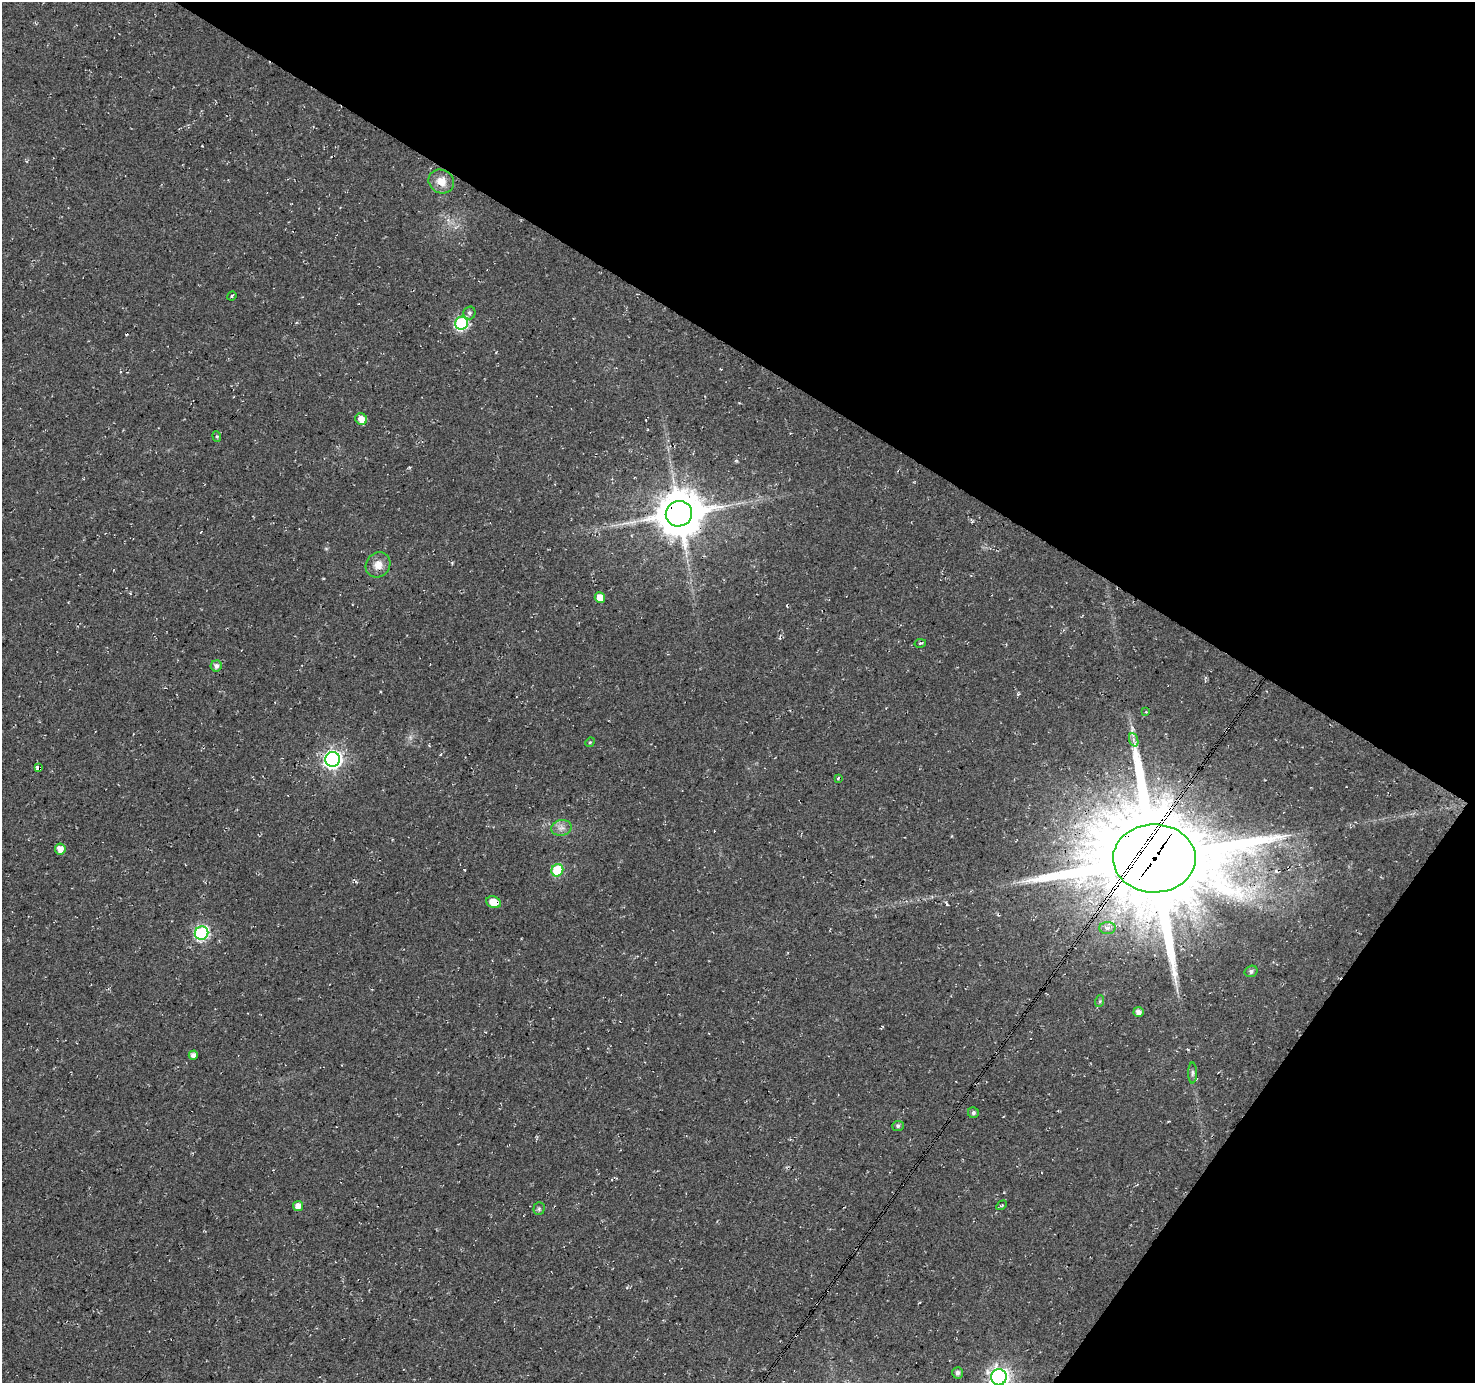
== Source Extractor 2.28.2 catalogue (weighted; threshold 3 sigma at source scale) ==
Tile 8 of 4 x 4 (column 4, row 2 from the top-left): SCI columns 4428-5900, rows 3016-4396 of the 5900 x 5964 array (HDU 1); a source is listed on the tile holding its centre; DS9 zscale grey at full resolution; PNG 1477 x 1385 px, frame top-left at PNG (2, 2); each listed source drawn as its Kron ellipse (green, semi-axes under 4 px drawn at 4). Shown black and unused: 32% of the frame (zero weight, under 3 of 4 exposures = <1% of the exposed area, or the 3 px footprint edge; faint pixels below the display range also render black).
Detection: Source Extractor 2.28.2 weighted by HDU 2 'WHT'; one run over the whole footprint, this tile lists its part. Background 0.0119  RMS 0.0054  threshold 0.0245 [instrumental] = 3 sigma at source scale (4.5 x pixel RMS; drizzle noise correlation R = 1.50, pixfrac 1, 0.0396/0.0396 arcsec/px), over >= 5 px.
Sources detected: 38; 1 cosmic-ray / hot-pixel residue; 1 long thin detection or spike segment (spike, bleed or trail) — neither listed nor drawn; the other 36 listed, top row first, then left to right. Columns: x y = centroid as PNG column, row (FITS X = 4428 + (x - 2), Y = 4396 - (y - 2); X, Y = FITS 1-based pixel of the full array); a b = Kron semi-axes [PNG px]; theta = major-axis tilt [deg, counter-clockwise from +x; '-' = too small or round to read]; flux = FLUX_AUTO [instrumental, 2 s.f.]
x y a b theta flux
441 181 13 11 -29 6.2
232 296 5 4 - 0.73
469 313 6 6 - 1.5
462 323 7 6 - 70
361 419 6 5 - 4.7
217 436 5 4 - 0.74
679 514 13 12 - 2100
378 565 13 11 46 5.4
600 597 5 5 - 5.1
920 643 6 2 12 0.56
216 666 5 5 - 2.2
1146 712 4 2 - 0.46
1134 740 7 4 -70 1.4
590 742 5 4 - 0.62
333 759 7 7 - 200
38 768 4 3 - 140
838 778 4 2 - 0.63
561 828 10 7 11 3
60 849 5 5 - 4.9
1154 858 41 34 1 11000
557 870 6 6 - 31
494 902 7 5 -21 8.6
1107 928 8 6 4 2.1
201 933 7 6 - 90
1251 971 6 5 - 1.4
1100 1001 6 4 71 0.82
1138 1012 5 5 - 3
193 1055 4 4 - 2.4
1192 1073 10 4 90 1.3
973 1113 5 5 - 1.3
898 1126 6 5 - 1.1
1002 1205 5 3 - 0.57
298 1206 5 5 - 4.6
539 1209 6 5 - 1.1
957 1373 6 5 - 1.9
999 1377 8 8 - 270
Overlapping masked pixels (flux is a lower limit): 4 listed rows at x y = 679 514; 38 768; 1154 858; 494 902
Isophote crosses this tile's border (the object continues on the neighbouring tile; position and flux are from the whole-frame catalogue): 1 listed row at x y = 999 1377